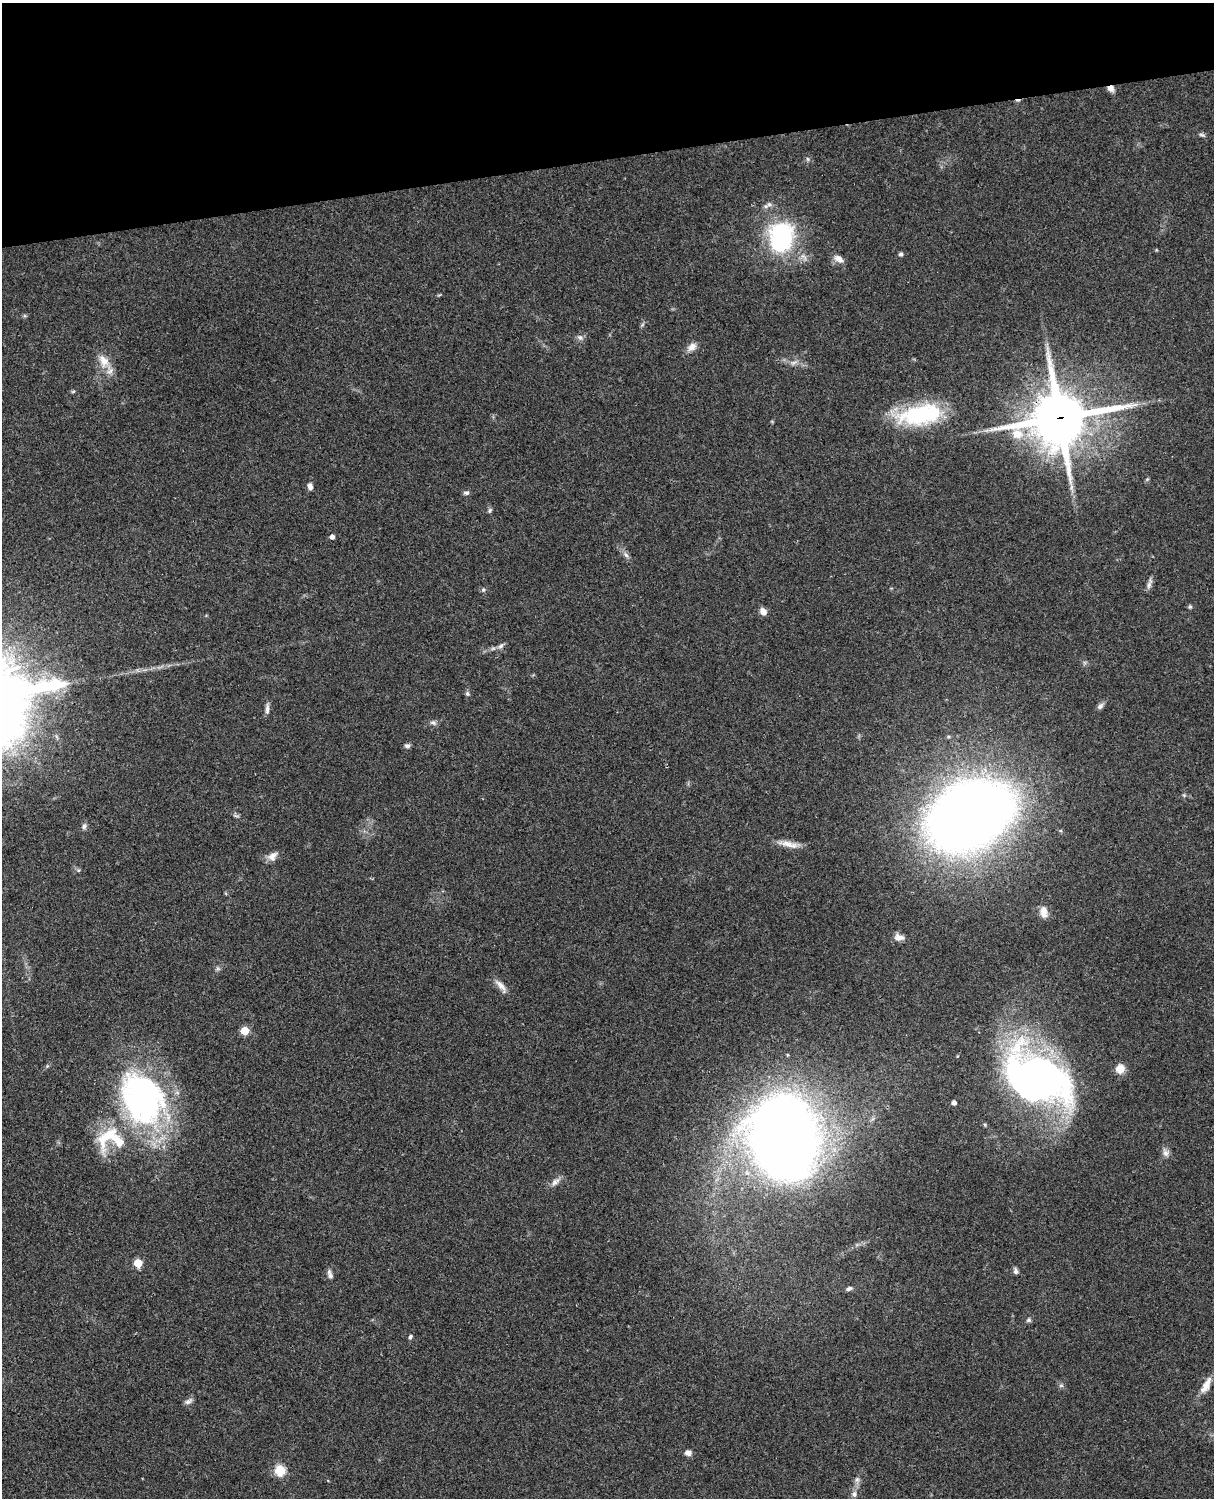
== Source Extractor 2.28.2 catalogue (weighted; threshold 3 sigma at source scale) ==
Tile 3 of 4 x 3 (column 3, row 1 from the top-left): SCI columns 2546-3757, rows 3268-4763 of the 5088 x 4927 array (HDU 1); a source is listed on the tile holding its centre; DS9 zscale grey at full resolution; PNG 1216 x 1500 px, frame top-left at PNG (2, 3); no overlay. Shown black and unused: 10% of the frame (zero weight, under 3 of 4 exposures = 6% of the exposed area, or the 3 px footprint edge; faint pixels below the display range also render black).
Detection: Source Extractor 2.28.2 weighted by HDU 2 'WHT'; one run over the whole footprint, this tile lists its part. Background 0.0856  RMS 0.0061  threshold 0.0273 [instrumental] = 3 sigma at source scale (4.5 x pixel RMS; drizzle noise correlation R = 1.50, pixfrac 1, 0.05/0.05 arcsec/px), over >= 5 px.
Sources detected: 66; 1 inside a brighter object's white glare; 1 cosmic-ray / hot-pixel residue — not listed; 2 inside a brighter listed object's ellipse — not listed separately; the other 62 listed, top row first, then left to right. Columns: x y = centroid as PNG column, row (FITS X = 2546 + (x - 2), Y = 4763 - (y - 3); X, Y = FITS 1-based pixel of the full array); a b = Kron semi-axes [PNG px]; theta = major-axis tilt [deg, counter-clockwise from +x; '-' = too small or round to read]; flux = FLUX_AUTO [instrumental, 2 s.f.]
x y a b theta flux
1111 88 7 6 - 3.8
1202 135 8 4 -14 1.3
808 159 6 4 -70 0.87
781 236 36 30 83 70
901 254 5 5 - 1.5
839 259 14 8 -31 4.1
580 338 9 6 -28 2
692 347 13 9 35 3.9
104 361 19 12 -60 9.2
794 363 11 5 15 2.3
73 391 6 4 3 0.77
920 415 53 22 8 59
1059 418 21 19 19 3000
1147 479 6 4 19 0.68
310 486 8 6 -81 2.4
466 493 8 5 16 1.5
490 510 7 4 61 1.1
332 537 5 4 - 2.2
626 555 11 6 -46 2.2
1149 584 16 5 75 2.4
483 590 6 5 - 1.1
1190 606 6 5 - 0.91
763 611 8 6 -49 4.4
501 646 10 6 45 1.9
467 693 7 5 -59 1.3
1100 706 10 6 46 1.9
267 709 15 5 87 2.4
433 723 9 7 -20 1.8
407 746 7 6 - 1.7
1184 795 5 5 - 0.77
969 816 54 38 28 1000
84 826 9 6 61 1.8
789 844 29 7 -11 6.7
273 856 13 9 43 4.1
78 870 6 4 -17 0.85
1044 912 15 8 -81 4.8
899 937 12 8 -14 3.7
218 969 7 4 -19 1.1
501 986 22 7 -51 4.4
245 1031 5 5 - 20
1120 1069 10 10 - 6.3
1036 1079 67 43 -28 320
143 1098 57 43 -63 190
954 1103 4 4 - 2.1
985 1125 5 3 - 0.63
108 1135 47 20 53 32
784 1138 56 45 -85 910
1166 1153 12 8 -63 2.9
555 1182 14 7 41 3.4
138 1263 5 5 - 18
1015 1271 7 5 -73 1.7
330 1274 13 6 -73 2.3
849 1289 8 5 18 1.7
1029 1320 7 6 - 1.2
410 1337 6 5 - 1.1
1206 1385 25 9 62 7.4
1061 1386 7 4 0 1.1
188 1401 11 6 28 2.1
688 1453 8 6 -3 2.7
280 1470 6 5 - 41
857 1480 8 6 -69 1.8
854 1494 8 7 - 2.2
Overlapping masked pixels (flux is a lower limit): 3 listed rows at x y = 1111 88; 1059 418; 143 1098